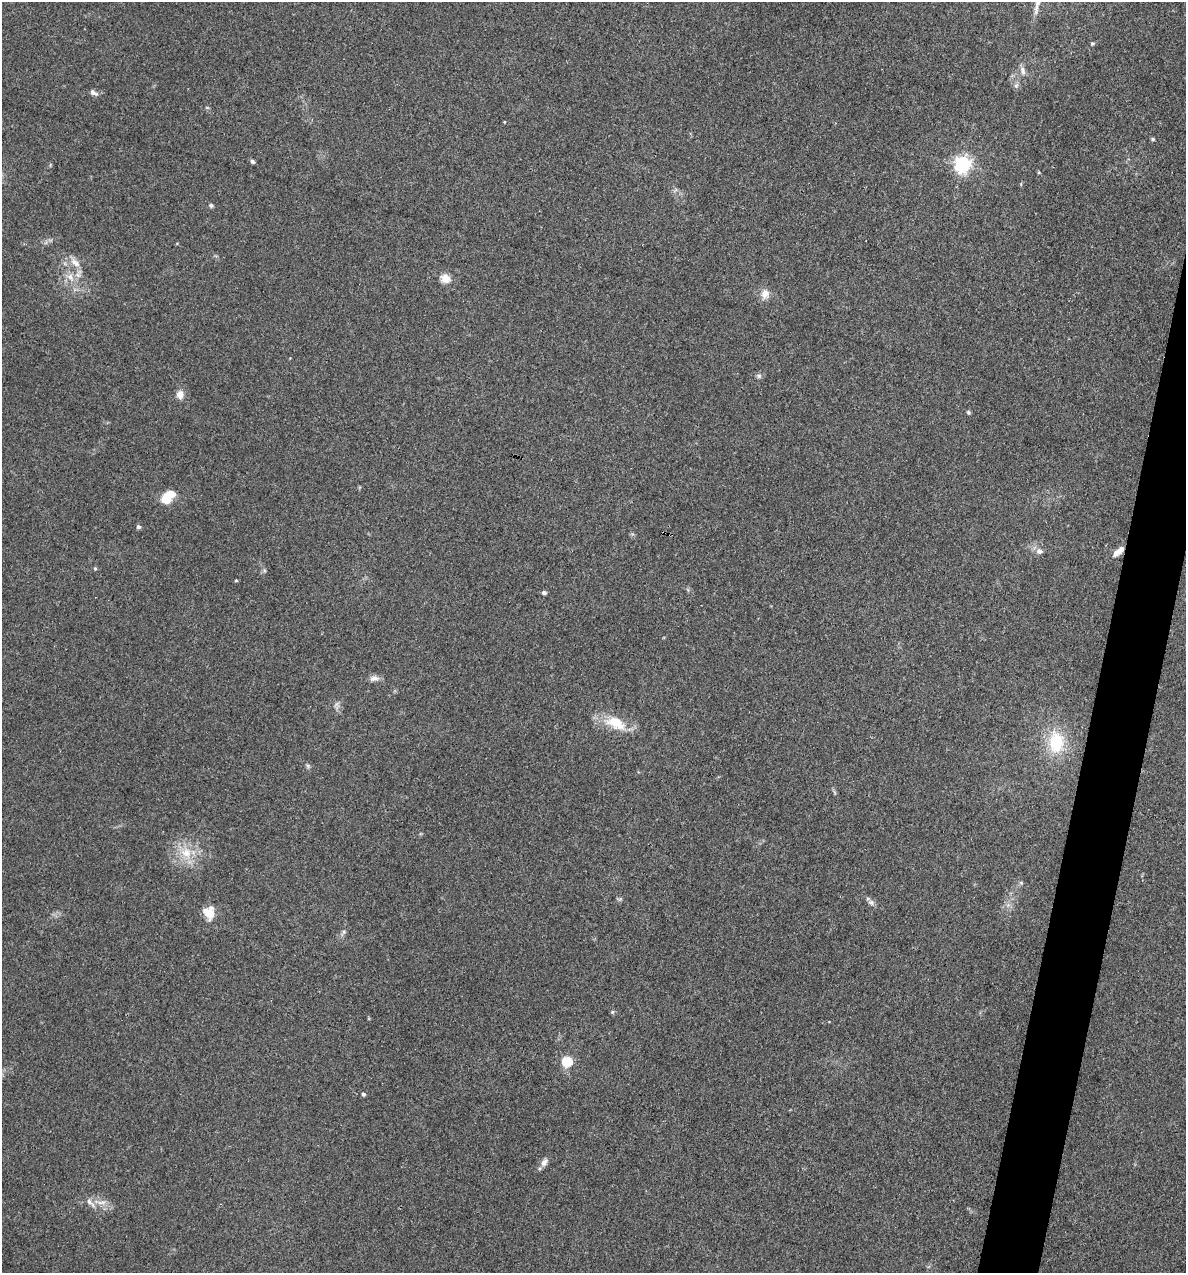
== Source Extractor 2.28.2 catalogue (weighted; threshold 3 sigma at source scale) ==
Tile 10 of 4 x 4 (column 2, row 3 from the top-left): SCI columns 1308-2491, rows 1272-2542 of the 5104 x 5085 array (HDU 1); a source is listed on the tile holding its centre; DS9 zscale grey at full resolution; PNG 1188 x 1275 px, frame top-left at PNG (2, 2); no overlay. Shown black and unused: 4% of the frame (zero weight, under 3 of 4 exposures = <1% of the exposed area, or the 3 px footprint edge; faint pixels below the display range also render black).
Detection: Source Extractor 2.28.2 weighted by HDU 2 'WHT'; one run over the whole footprint, this tile lists its part. Background 0.25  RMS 0.0093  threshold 0.042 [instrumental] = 3 sigma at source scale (4.5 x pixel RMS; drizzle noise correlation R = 1.50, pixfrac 1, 0.05/0.05 arcsec/px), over >= 5 px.
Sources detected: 40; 2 inside a brighter listed object's ellipse — not listed separately; the other 38 listed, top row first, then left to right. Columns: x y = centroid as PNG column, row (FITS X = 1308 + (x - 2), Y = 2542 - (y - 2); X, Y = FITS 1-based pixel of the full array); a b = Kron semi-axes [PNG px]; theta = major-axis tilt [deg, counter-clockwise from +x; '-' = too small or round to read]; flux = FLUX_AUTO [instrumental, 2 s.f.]
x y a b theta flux
1092 43 5 4 - 1.3
1023 71 13 6 -74 4.3
1016 86 6 6 - 2.1
92 92 9 6 -64 2.9
504 122 4 3 - 0.7
1153 139 5 4 - 1.2
252 161 6 4 -34 2
962 164 6 6 - 330
1039 173 5 3 - 0.92
211 205 6 5 - 1.7
75 263 16 8 -37 8.3
70 277 12 8 -52 7.1
445 278 12 10 -28 8.4
765 294 13 10 81 7.8
759 376 7 6 - 2.4
180 395 11 9 89 5.8
968 412 5 4 - 1.4
168 496 18 10 42 20
138 527 6 5 - 2
1039 551 9 7 10 3.9
1116 552 12 7 40 6.1
95 568 5 4 - 1.1
236 580 4 4 - 0.94
544 593 6 5 - 2.2
374 678 13 7 9 4.5
616 723 30 16 -24 25
1056 742 27 19 87 41
308 766 6 5 - 1.6
186 853 17 14 -18 19
1021 883 6 4 -44 1.3
871 903 8 6 -68 2.9
209 913 10 8 -77 21
344 932 6 5 - 1.8
612 1012 6 4 71 1.1
567 1061 5 5 - 69
363 1094 5 4 - 2.1
544 1162 11 7 54 5.2
90 1202 17 6 -49 4.9